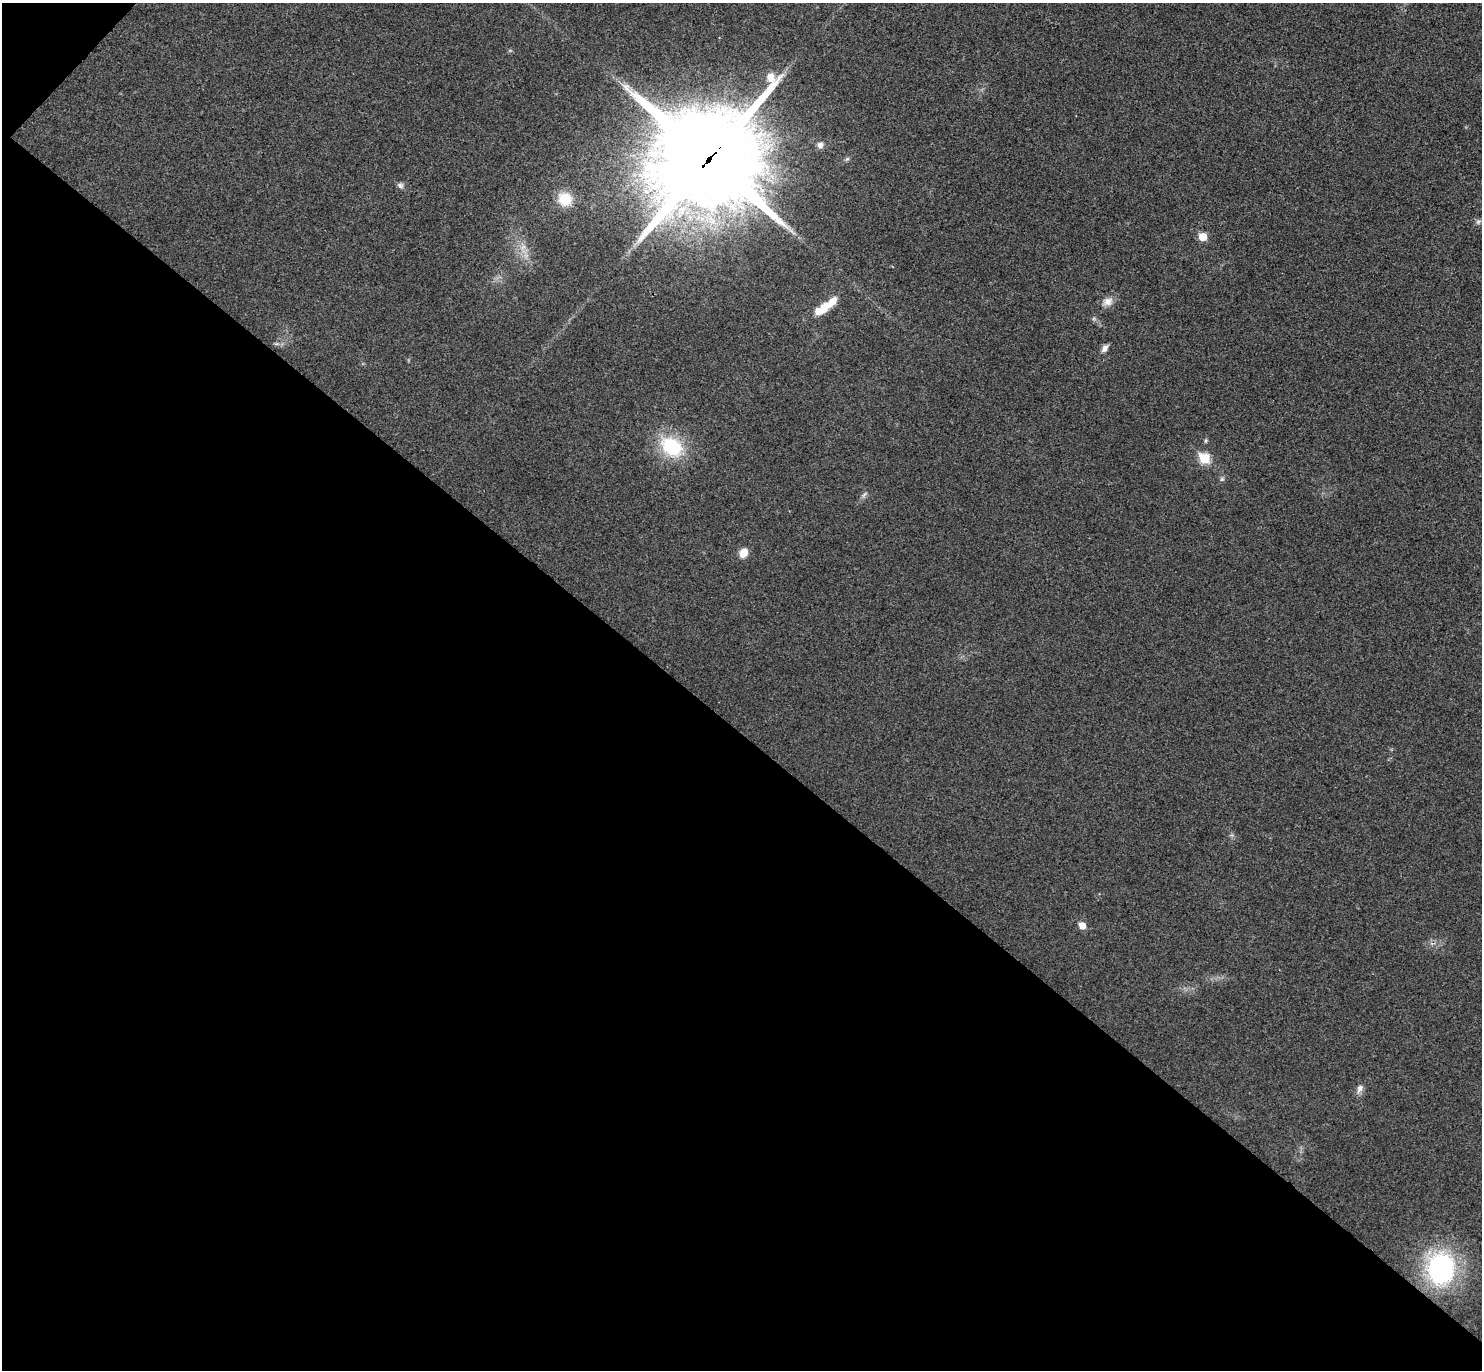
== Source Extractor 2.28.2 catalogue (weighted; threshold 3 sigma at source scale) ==
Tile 9 of 4 x 4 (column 1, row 3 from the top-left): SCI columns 41-1520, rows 1569-2936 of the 6006 x 6014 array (HDU 1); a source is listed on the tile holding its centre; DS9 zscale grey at full resolution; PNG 1484 x 1372 px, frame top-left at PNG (2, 3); no overlay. Shown black and unused: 47% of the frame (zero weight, under 3 of 4 exposures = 6% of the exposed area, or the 3 px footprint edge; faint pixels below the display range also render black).
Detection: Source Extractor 2.28.2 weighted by HDU 2 'WHT'; one run over the whole footprint, this tile lists its part. Background 0.0286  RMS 0.0055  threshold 0.0246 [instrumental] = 3 sigma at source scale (4.5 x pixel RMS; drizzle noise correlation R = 1.50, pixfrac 1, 0.05/0.05 arcsec/px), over >= 5 px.
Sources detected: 21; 2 too faint to see at this stretch — not listed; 1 inside a brighter listed object's ellipse — not listed separately; the other 18 listed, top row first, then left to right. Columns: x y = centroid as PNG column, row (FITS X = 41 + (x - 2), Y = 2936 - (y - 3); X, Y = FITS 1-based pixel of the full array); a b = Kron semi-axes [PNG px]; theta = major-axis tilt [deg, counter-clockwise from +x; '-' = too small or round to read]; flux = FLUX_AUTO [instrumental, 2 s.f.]
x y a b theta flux
820 145 8 7 - 2.4
708 159 37 35 11 10000
847 159 7 4 44 0.94
400 185 9 7 -42 1.7
565 199 14 13 - 15
1478 222 8 6 27 1.3
1203 237 6 5 - 12
1107 301 15 11 16 4.5
822 309 25 11 32 10
1105 348 10 6 58 2.6
1206 441 6 5 - 0.84
672 447 22 16 -37 37
1204 458 6 6 - 31
1222 479 6 6 - 1.1
743 553 10 8 50 6.5
1082 925 6 5 - 6.7
1360 1088 12 7 63 2.8
1441 1269 28 23 -88 97
Overlapping masked pixels (flux is a lower limit): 1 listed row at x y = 708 159